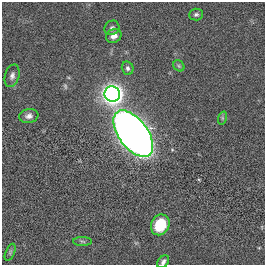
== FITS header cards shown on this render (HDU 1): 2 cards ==
NAXIS1  =                  263
NAXIS2  =                  263

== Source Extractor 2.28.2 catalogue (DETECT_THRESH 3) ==
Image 263 x 263 px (HDU 1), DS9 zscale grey, 1 PNG px = 1 image px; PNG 267 x 267 px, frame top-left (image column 1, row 263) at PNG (2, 2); each listed source drawn as its Kron ellipse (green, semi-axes under 4 px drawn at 4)
Background 4.20e-04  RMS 0.057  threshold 0.17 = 3 sigma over >= 5 px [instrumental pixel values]
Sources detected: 14; all 14 listed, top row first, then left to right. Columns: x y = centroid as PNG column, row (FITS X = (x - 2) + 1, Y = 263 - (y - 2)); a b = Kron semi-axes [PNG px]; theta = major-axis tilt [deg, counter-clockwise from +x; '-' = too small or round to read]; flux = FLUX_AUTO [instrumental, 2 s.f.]
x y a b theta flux
196 14 7 6 - 8.6
112 28 8 7 - 11
114 36 8 6 26 22
179 66 6 5 - 6.9
128 68 7 5 -75 10
12 76 11 7 73 16
112 94 8 7 - 2800
29 116 9 7 8 18
222 118 7 4 72 6.1
133 134 27 14 -53 4600
160 225 11 9 60 130
82 241 9 4 -2 7.7
10 252 9 4 68 6.5
163 262 7 5 52 11
At the frame edge (FLAGS 8, measured only in part): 1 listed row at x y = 163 262